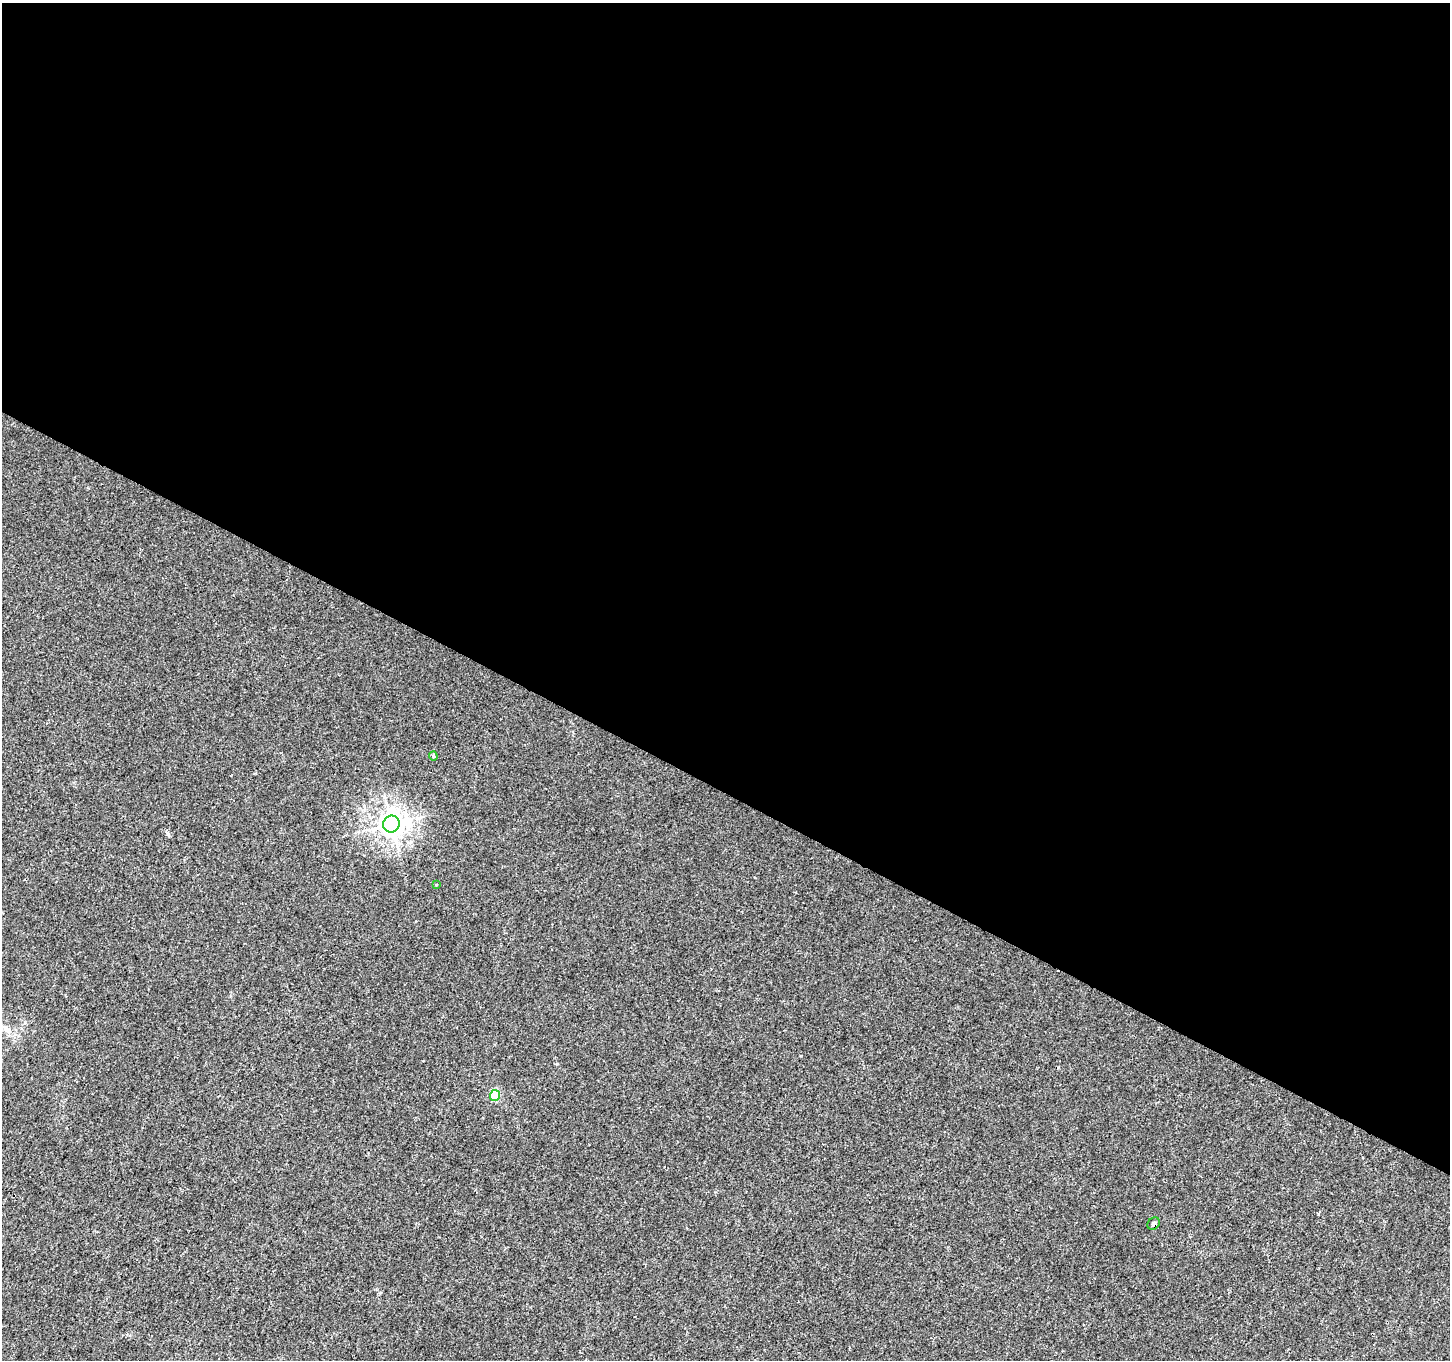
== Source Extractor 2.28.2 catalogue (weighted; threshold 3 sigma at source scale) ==
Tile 3 of 4 x 4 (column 3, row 1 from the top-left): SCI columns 2907-4354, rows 4337-5694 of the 5803 x 5892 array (HDU 1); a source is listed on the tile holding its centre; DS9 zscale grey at full resolution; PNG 1452 x 1362 px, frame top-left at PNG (2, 3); each listed source drawn as its Kron ellipse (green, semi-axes under 4 px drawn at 4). Shown black and unused: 58% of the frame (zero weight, under 3 of 4 exposures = <1% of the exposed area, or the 3 px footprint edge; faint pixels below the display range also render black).
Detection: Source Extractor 2.28.2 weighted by HDU 2 'WHT'; one run over the whole footprint, this tile lists its part. Background 0.00181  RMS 0.0022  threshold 0.00977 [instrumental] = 3 sigma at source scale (4.5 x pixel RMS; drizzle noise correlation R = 1.50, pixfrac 1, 0.0396/0.0396 arcsec/px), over >= 5 px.
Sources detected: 5; all 5 listed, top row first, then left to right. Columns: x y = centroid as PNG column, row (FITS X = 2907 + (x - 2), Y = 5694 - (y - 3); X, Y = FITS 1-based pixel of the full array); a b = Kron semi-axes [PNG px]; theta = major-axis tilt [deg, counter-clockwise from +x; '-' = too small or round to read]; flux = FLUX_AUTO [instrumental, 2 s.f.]
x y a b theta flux
433 756 4 4 - 0.24
391 824 8 8 - 180
436 885 4 2 - 0.16
495 1095 5 5 - 13
1154 1224 7 5 45 0.51
Overlapping masked pixels (flux is a lower limit): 1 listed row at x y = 1154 1224